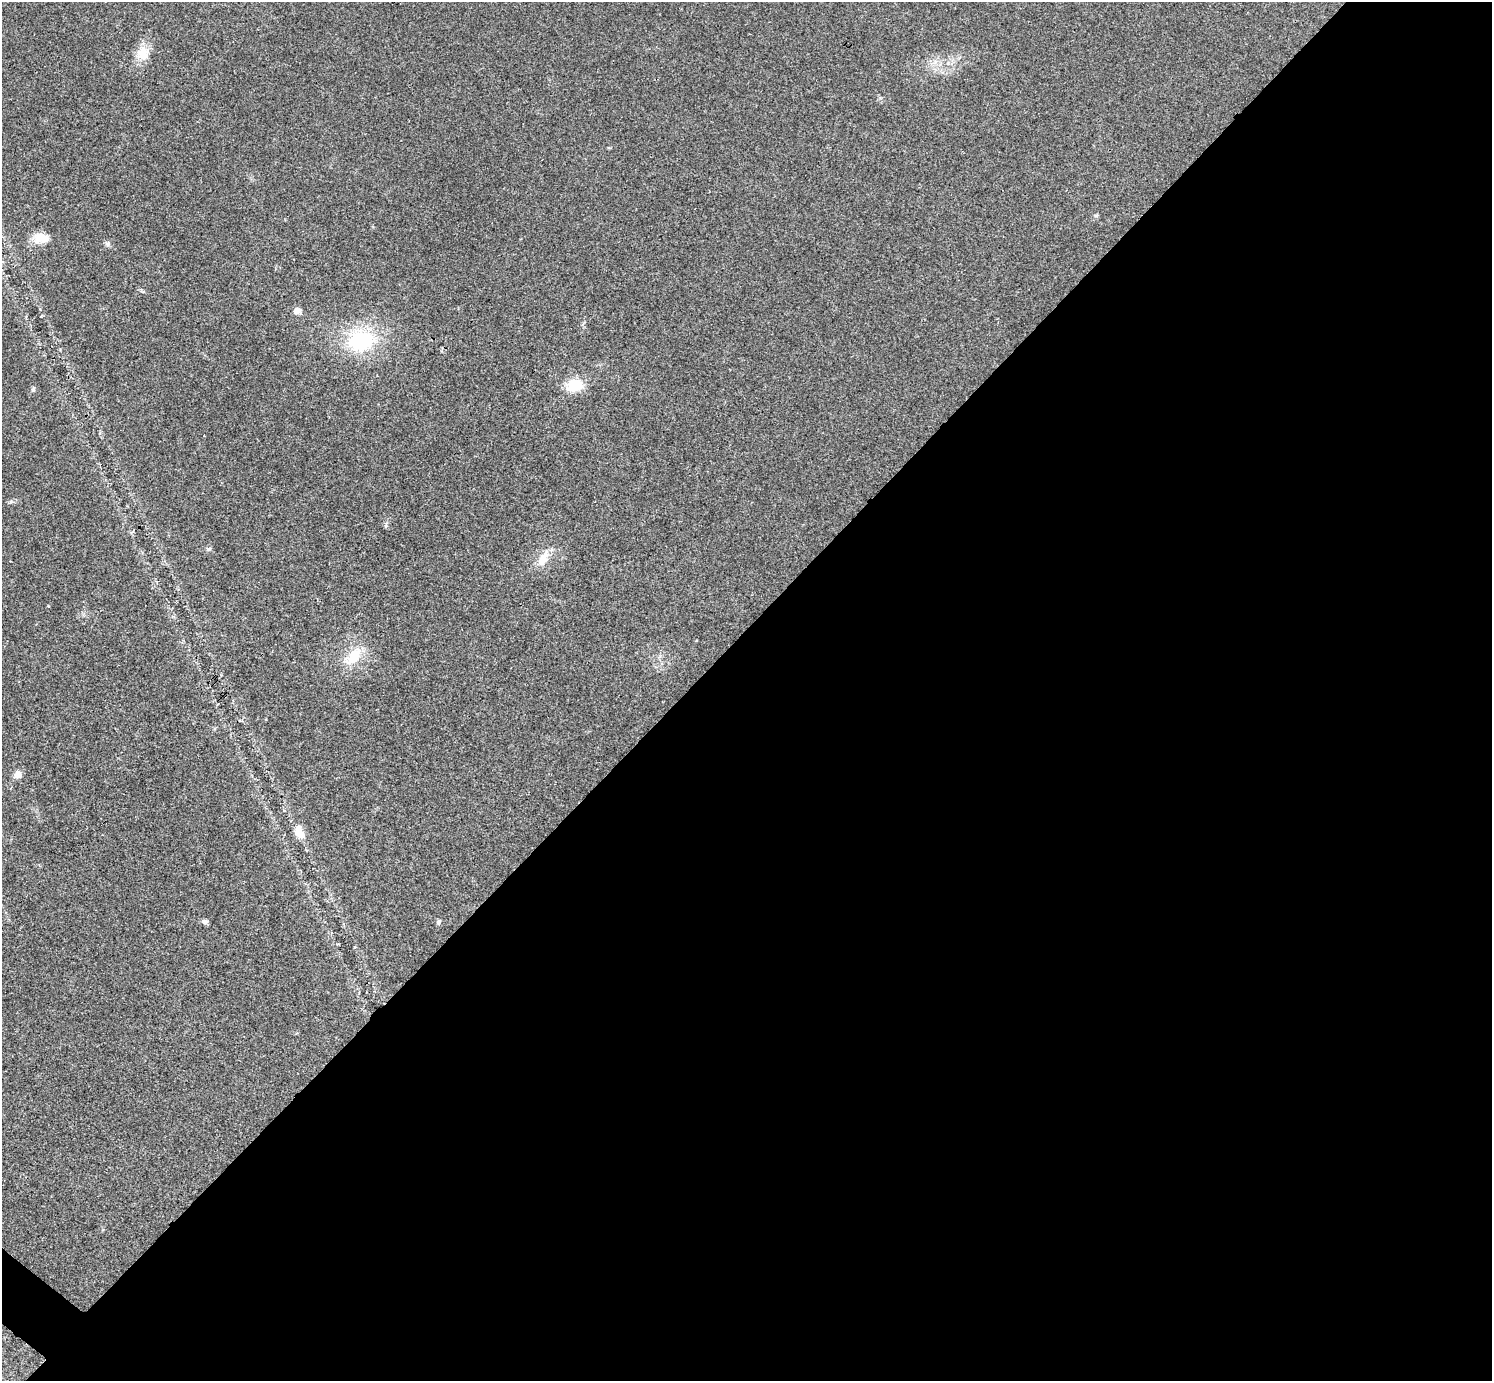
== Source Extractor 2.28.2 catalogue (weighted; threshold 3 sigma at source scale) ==
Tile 12 of 4 x 4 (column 4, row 3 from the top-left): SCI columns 4478-5967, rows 1684-3062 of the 5975 x 5977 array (HDU 1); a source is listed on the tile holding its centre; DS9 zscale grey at full resolution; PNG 1494 x 1383 px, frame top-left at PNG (2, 2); no overlay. Shown black and unused: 54% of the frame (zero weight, under 3 of 4 exposures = <1% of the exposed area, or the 3 px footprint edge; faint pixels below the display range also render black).
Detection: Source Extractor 2.28.2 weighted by HDU 2 'WHT'; one run over the whole footprint, this tile lists its part. Background 0.021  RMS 0.0056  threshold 0.025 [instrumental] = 3 sigma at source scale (4.5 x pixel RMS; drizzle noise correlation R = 1.50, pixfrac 1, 0.05/0.05 arcsec/px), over >= 5 px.
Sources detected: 16; all 16 listed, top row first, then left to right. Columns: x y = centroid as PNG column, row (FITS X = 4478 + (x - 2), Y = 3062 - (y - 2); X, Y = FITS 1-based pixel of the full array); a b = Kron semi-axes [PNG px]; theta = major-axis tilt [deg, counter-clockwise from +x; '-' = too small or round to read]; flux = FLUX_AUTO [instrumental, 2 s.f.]
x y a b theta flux
143 53 20 17 83 9.2
609 148 5 3 - 0.51
1096 215 6 4 19 0.72
42 238 19 11 -1 8.6
108 244 7 7 - 1.5
297 311 8 7 - 3.2
361 340 27 21 11 45
574 385 21 15 14 14
33 389 6 5 - 0.94
209 549 7 5 22 1.1
543 558 23 11 63 8.1
353 656 30 15 48 15
18 774 8 8 - 3.9
299 833 16 10 -52 6.5
205 921 8 6 -14 1.6
439 922 7 4 46 1.1
Unlisted compact peaks at least as high as the median listed source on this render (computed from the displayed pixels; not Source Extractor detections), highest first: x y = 386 526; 48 606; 11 501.